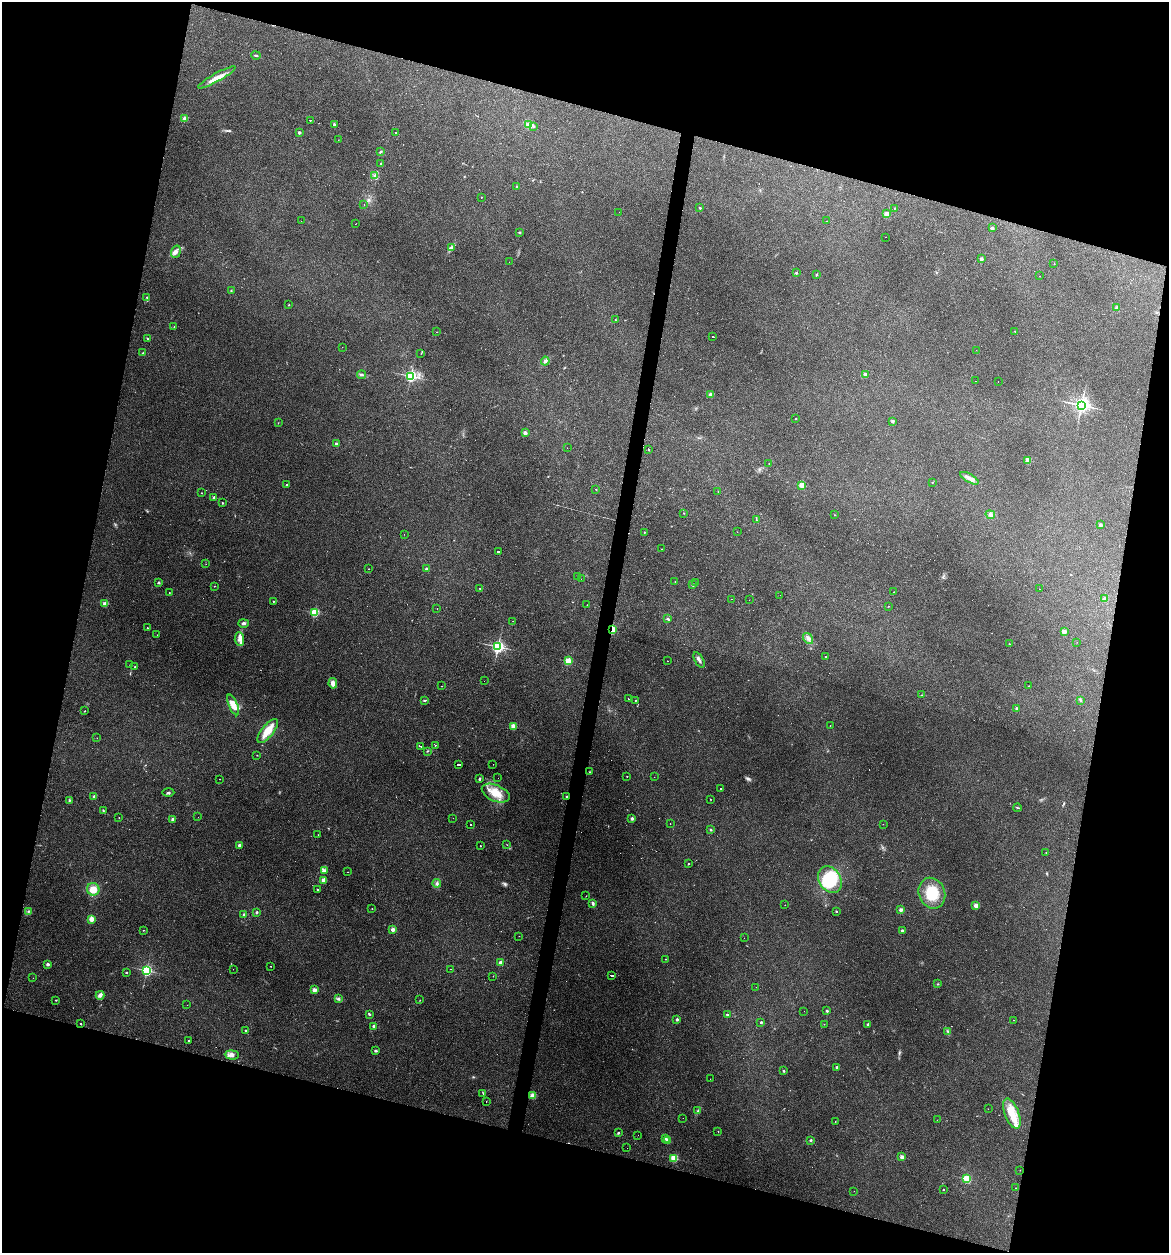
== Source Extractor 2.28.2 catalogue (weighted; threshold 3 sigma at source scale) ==
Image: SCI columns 121-4785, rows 1-5003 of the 5029 x 5032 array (HDU 1 of 3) = the unmasked area's bounding box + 8 px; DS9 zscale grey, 4 x 4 block average (1 PNG px = mean of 4 x 4 image px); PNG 1171 x 1255 px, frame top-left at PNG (2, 2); each listed source drawn as its Kron ellipse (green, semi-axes under 4 px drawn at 4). Shown black and unused: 30% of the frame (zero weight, under 2 of 3 exposures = <1% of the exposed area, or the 3 px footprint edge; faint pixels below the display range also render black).
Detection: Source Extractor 2.28.2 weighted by HDU 2 'WHT'. Background 0.137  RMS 0.007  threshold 0.0314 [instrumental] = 3 sigma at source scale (4.5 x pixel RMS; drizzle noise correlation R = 1.50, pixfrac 1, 0.05/0.05 arcsec/px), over >= 5 px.
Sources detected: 313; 5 too faint to see at this stretch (4 x 4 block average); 34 cosmic-ray / hot-pixel residue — neither listed nor drawn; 4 coinciding with a brighter row at this scale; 7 inside a brighter listed object's ellipse — not listed separately; the other 263 listed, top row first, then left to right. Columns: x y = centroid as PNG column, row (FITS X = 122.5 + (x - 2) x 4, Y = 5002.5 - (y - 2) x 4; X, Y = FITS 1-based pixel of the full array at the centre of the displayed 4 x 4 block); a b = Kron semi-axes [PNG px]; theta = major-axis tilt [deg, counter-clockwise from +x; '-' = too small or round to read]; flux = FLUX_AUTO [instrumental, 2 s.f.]
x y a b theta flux
256 55 5 2 - 4.3
217 77 21 4 29 42
185 118 3 3 - 13
310 120 2 2 - 88
334 124 3 3 - 5.3
528 125 3 3 - 9.5
533 126 4 2 - 5.1
396 132 2 2 - 54
299 133 2 2 - 28
338 140 2 2 - 0.61
381 152 3 2 - 5.2
380 164 2 2 - 5.7
375 176 3 2 - 3.7
516 186 2 2 - 14
481 197 2 2 - 3.6
364 204 2 2 - 1
700 208 2 2 - 12
895 208 2 2 - 2
619 212 2 2 - 0.6
887 214 2 2 - 130
301 221 2 2 - 0.8
827 221 2 2 - 1.8
356 224 2 2 - 1.2
992 228 2 2 - 31
520 232 2 2 - 2.3
885 237 2 2 - 1.7
451 248 3 2 - 5.3
176 252 6 4 71 14
982 259 2 2 - 33
509 262 2 2 - 0.98
1054 264 2 2 - 1
796 273 2 2 - 18
817 275 2 2 - 9.9
1040 276 2 2 - 1.4
231 291 3 2 - 2.6
147 297 2 2 - 3.6
289 305 2 2 - 4.5
1117 308 2 2 - 71
615 320 2 2 - 2.1
174 326 2 2 - 2.6
1015 331 2 2 - 1.6
437 332 2 2 - 1.2
713 337 2 2 - 70
147 339 2 2 - 3.2
342 347 2 2 - 0.62
976 350 2 2 - 0.48
143 353 2 2 - 2.7
421 353 2 2 - 1.5
545 361 4 3 - 9.1
865 374 2 2 - 48
362 375 4 2 - 6.2
411 376 2 2 - 630
976 381 2 2 - 1.1
998 381 2 2 - 7.3
711 395 2 2 - 55
1081 405 3 3 - 1300
795 419 2 2 - 6
893 421 2 2 - 32
278 423 2 2 - 1.1
525 433 2 2 - 49
336 444 2 2 - 26
567 448 2 2 - 0.59
648 449 2 2 - 8.8
1028 460 2 2 - 140
769 463 2 2 - 1.4
969 478 10 3 -30 18
932 482 2 2 - 5.2
287 484 2 2 - 6.6
802 485 2 2 - 150
596 489 2 2 - 4
718 492 2 2 - 0.89
201 493 2 2 - 2.9
214 497 2 2 - 13
222 503 2 2 - 8.2
684 513 2 2 - 1.4
835 515 2 2 - 1.2
990 515 5 3 - 8.6
756 520 2 2 - 1.6
1101 525 2 2 - 34
644 532 2 2 - 2.3
737 532 2 2 - 0.84
404 534 2 2 - 0.6
661 549 2 2 - 2
499 552 2 2 - 120
206 564 2 2 - 0.74
369 569 2 2 - 2.7
427 569 2 2 - 44
577 576 2 2 - 1.3
581 579 2 2 - 0.83
675 581 2 2 - 2.1
695 582 2 2 - 1.1
158 583 3 2 - 4.2
692 585 3 2 - 6.3
214 586 2 2 - 3.1
480 588 2 2 - 3.5
1039 589 2 2 - 2.4
169 592 2 2 - 1.4
894 592 2 2 - 1.9
780 595 2 2 - 8.8
732 599 2 2 - 0.99
1105 599 3 3 - 9.4
749 600 2 2 - 0.74
273 601 2 2 - 5.2
105 604 2 2 - 110
587 605 2 2 - 0.94
888 606 2 2 - 2.3
437 609 2 2 - 1.5
314 613 2 2 - 330
668 619 3 2 - 5.4
513 621 2 2 - 0.77
243 623 5 3 - 9.8
147 628 2 2 - 7.2
612 629 2 2 - 260
1064 632 2 2 - 93
157 635 2 2 - 0.75
808 638 6 3 -53 14
239 639 7 4 -85 19
1077 642 2 2 - 1.2
1009 644 2 2 - 4.8
498 647 2 2 - 960
825 657 2 2 - 4.3
699 660 8 3 -62 11
568 661 2 2 - 240
668 661 2 2 - 1.2
130 665 2 2 - 2.2
135 667 2 2 - 3.2
484 681 2 2 - 0.78
333 683 5 3 - 22
441 686 2 2 - 1.4
1029 686 2 2 - 3.3
922 695 2 2 - 1.6
628 699 2 2 - 2.4
425 700 4 2 - 4.1
635 700 2 2 - 3.3
1080 700 2 2 - 4.6
233 705 11 4 -66 48
1016 708 2 2 - 19
85 711 2 2 - 4.2
513 726 2 2 - 100
830 726 2 2 - 1.1
268 731 14 6 51 62
97 738 2 2 - 0.86
435 745 2 2 - 3.3
421 746 3 2 - 130
427 751 2 2 - 2.5
257 755 2 2 - 1.6
493 764 2 2 - 1
459 765 4 2 - 160
590 772 2 2 - 2.6
627 776 2 2 - 3.3
654 777 2 2 - 0.88
498 778 2 2 - 0.69
219 779 2 2 - 1.6
479 779 3 2 - 6.8
721 789 2 2 - 52
168 792 6 2 1 5.1
496 793 15 8 -23 68
566 796 2 2 - 7.7
94 797 2 2 - 25
710 799 2 2 - 1.2
69 800 3 2 - 3.8
1017 808 4 2 - 3.6
103 811 3 2 - 3.1
119 817 2 2 - 1.2
198 817 2 2 - 1.7
453 818 2 2 - 0.63
173 819 2 2 - 44
632 819 2 2 - 43
670 824 2 2 - 17
883 824 2 2 - 0.88
470 825 2 2 - 41
711 830 2 2 - 18
318 835 2 2 - 0.84
239 845 2 2 - 39
507 845 2 2 - 1.1
480 846 2 2 - 5.7
1046 852 2 2 - 1.2
688 864 2 2 - 7.1
325 870 3 2 - 4.5
348 872 2 2 - 1.6
830 879 14 11 -59 170
324 880 2 2 - 95
437 883 4 2 - 5.8
93 889 6 6 - 41
317 890 3 2 - 2.7
932 893 16 13 -67 110
586 896 2 2 - 1.2
593 903 3 2 - 10
785 905 2 2 - 1.4
976 905 2 2 - 100
372 909 2 2 - 1
901 910 2 2 - 52
28 911 2 2 - 2.4
836 911 2 2 - 11
257 912 2 2 - 20
244 914 2 2 - 5.5
91 919 2 2 - 150
143 930 2 2 - 1.8
393 930 2 2 - 55
902 930 2 2 - 21
519 936 2 2 - 0.62
744 938 2 2 - 0.66
665 959 2 2 - 2.7
501 963 2 2 - 71
48 964 3 2 - 7.6
270 966 2 2 - 2.6
233 969 2 2 - 0.85
450 969 2 2 - 1.3
146 970 2 2 - 600
126 972 2 2 - 8.9
493 976 2 2 - 0.99
612 976 3 2 - 93
33 978 2 2 - 1.4
937 984 2 2 - 2.1
756 987 2 2 - 3.1
314 990 2 2 - 83
100 995 4 4 - 11
338 999 3 2 - 4.8
56 1000 2 2 - 2.7
420 1000 2 2 - 1.2
187 1005 2 2 - 0.65
804 1011 2 2 - 0.54
827 1011 2 2 - 18
369 1014 3 2 - 5
727 1014 3 2 - 4.9
677 1019 2 2 - 23
1014 1020 2 2 - 1.1
761 1022 2 2 - 15
81 1024 2 2 - 6.4
824 1024 2 2 - 1.1
867 1024 2 2 - 7.9
374 1026 2 2 - 44
246 1030 4 2 - 4.5
948 1032 2 2 - 2.4
188 1041 2 2 - 5.6
376 1051 2 2 - 26
232 1055 7 4 -4 20
837 1067 2 2 - 32
784 1071 2 2 - 12
710 1079 2 2 - 0.64
483 1093 3 2 - 2.4
532 1096 3 3 - 20
486 1101 2 2 - 1.7
988 1109 2 2 - 1.5
698 1111 3 2 - 4.6
1012 1114 16 7 -69 72
683 1118 2 2 - 1
937 1120 2 2 - 0.77
835 1121 2 2 - 1.1
718 1131 2 2 - 1.3
618 1133 2 2 - 15
638 1135 2 2 - 1.6
665 1139 2 2 - 3.4
667 1140 2 2 - 59
810 1140 2 2 - 4.8
627 1148 2 2 - 2.7
902 1157 2 2 - 57
674 1158 2 2 - 270
1020 1170 2 2 - 0.68
966 1178 2 2 - 200
1016 1188 2 2 - 0.9
943 1190 2 2 - 5.5
854 1191 2 2 - 0.84
Overlapping masked pixels (flux is a lower limit): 2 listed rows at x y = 612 629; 566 796
Diffuse or blended objects may show on this block-average render without a row.